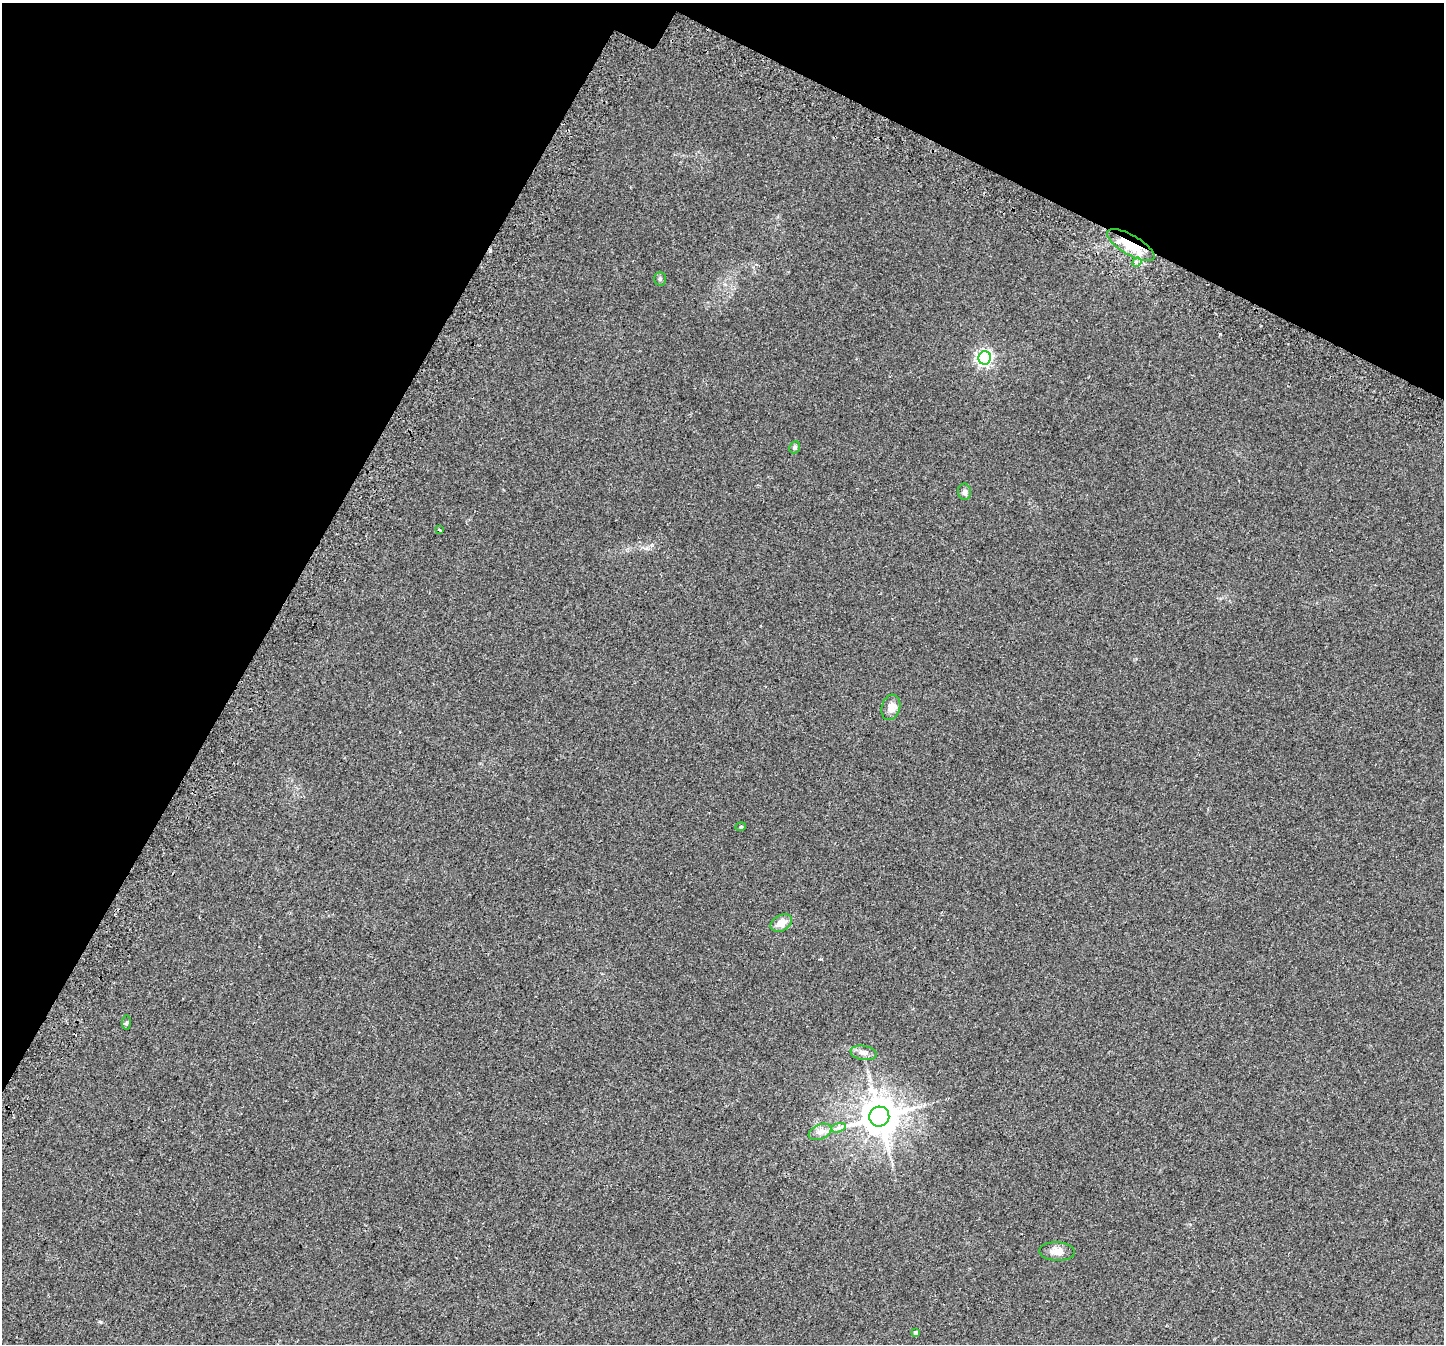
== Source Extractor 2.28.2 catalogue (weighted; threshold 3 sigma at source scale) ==
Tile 2 of 4 x 4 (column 2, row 1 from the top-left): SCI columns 1508-2949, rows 4369-5710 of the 5890 x 5987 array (HDU 1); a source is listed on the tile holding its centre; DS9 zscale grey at full resolution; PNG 1446 x 1346 px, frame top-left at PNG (2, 3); each listed source drawn as its Kron ellipse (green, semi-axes under 4 px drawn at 4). Shown black and unused: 26% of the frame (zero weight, under 2 of 3 exposures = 4% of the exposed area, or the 3 px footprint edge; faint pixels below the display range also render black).
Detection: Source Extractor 2.28.2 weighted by HDU 2 'WHT'; one run over the whole footprint, this tile lists its part. Background 0.0629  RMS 0.0063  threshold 0.0284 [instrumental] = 3 sigma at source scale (4.5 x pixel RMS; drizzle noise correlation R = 1.50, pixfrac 1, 0.0396/0.0396 arcsec/px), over >= 5 px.
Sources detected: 18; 1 cosmic-ray / hot-pixel residue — neither listed nor drawn; the other 17 listed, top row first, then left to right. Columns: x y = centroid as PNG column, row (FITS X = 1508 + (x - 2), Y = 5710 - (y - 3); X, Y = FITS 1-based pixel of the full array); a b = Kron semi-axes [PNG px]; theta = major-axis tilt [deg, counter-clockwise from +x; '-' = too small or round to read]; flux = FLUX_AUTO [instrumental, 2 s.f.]
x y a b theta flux
1131 245 27 9 -30 20
1137 262 5 4 - 1.2
660 279 7 5 90 1.1
985 358 7 6 - 160
795 447 6 5 - 1.3
965 492 8 6 -80 1.9
439 530 3 3 - 0.69
891 707 13 9 74 4.8
741 827 5 4 - 0.79
781 923 11 8 28 5.9
126 1023 7 4 83 0.85
864 1053 13 7 -9 3
879 1117 10 10 - 1500
838 1128 7 4 17 1.7
820 1132 12 7 23 3.4
1057 1251 17 9 -2 5.1
916 1333 4 3 - 2.1
Overlapping masked pixels (flux is a lower limit): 1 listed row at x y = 1131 245